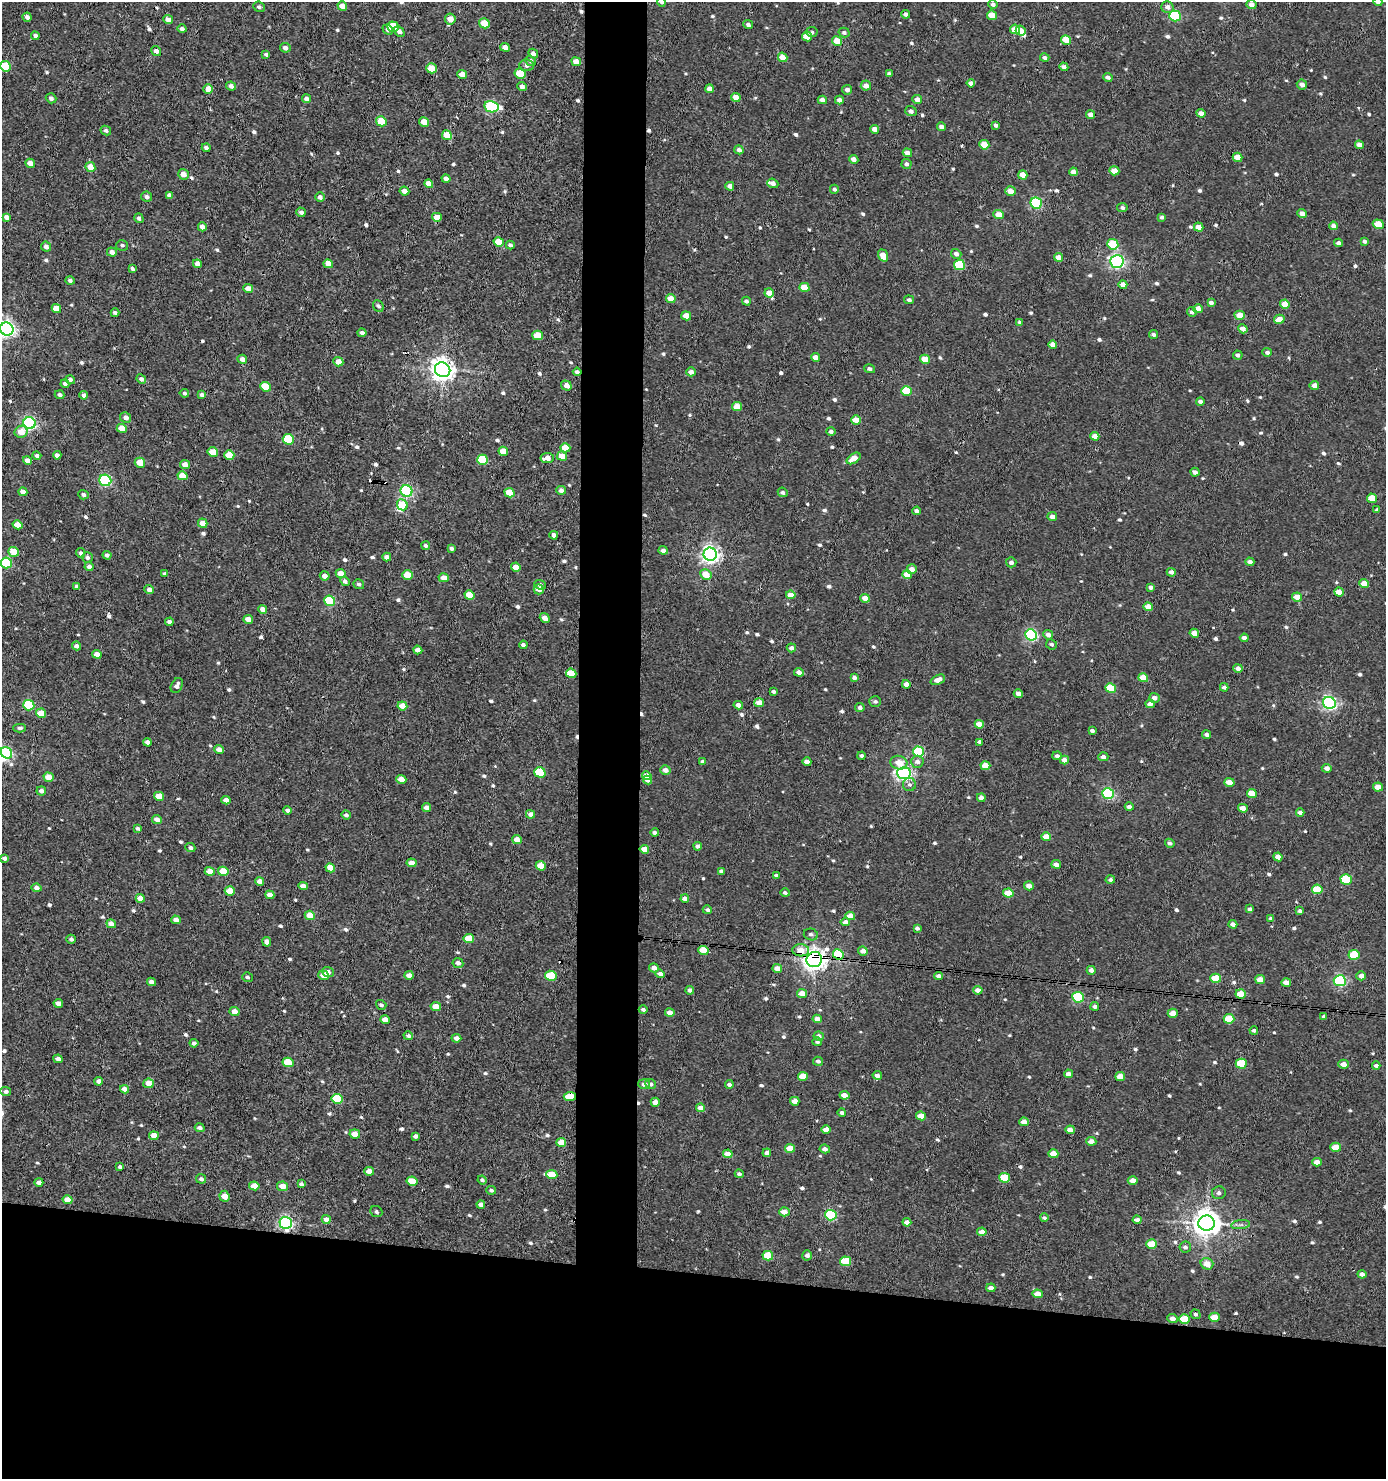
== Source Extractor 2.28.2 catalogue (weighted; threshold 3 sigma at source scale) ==
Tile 8 of 3 x 3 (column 2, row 3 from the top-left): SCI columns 1585-2968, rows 1-1477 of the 4454 x 4431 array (HDU 1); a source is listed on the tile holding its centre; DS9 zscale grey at full resolution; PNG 1388 x 1481 px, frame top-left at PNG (2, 2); each listed source drawn as its Kron ellipse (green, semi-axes under 4 px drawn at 4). Shown black and unused: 18% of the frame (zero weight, under 3 of 4 exposures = <1% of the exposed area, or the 3 px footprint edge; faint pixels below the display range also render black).
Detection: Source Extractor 2.28.2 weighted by HDU 2 'WHT'; one run over the whole footprint, this tile lists its part. Background 0.00299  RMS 0.0019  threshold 0.00838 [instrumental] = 3 sigma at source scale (4.5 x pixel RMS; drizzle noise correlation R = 1.50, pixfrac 1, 0.05/0.05 arcsec/px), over >= 5 px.
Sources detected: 755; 9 cosmic-ray / hot-pixel residue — neither listed nor drawn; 3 inside a brighter listed object's ellipse — not listed separately; of the other 743, all 500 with FLUX_AUTO >= 0.434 (the completeness limit of this list) listed and drawn (243 fainter detections not listed), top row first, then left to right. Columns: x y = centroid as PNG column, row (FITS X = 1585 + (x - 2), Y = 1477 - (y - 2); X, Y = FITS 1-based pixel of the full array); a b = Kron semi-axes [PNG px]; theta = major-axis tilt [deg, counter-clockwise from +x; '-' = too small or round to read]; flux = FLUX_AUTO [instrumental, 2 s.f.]
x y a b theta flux
661 2 4 4 - 0.5
1378 2 4 4 - 0.81
993 4 5 4 - 0.52
1252 4 5 4 - 1
342 6 5 4 - 1.6
259 7 6 5 - 0.46
1167 7 6 5 - 0.9
906 14 4 4 - 0.73
992 15 5 4 - 3.1
1175 16 6 5 - 17
27 17 4 4 - 0.8
450 19 5 5 - 2
168 20 5 4 - 1.7
484 23 5 5 - 3.5
748 25 5 4 - 0.53
393 27 6 5 - 6.8
182 29 4 4 - 0.6
1015 29 5 4 - 2.5
388 30 6 4 -41 0.75
399 31 6 4 -42 0.77
1021 31 5 4 - 2
812 32 6 5 - 0.49
844 33 5 4 - 0.49
35 36 4 4 - 0.54
807 36 5 4 - 3.2
1066 40 5 4 - 3.5
837 41 5 4 - 3.2
505 47 5 4 - 1.5
285 48 5 4 - 0.8
156 51 5 4 - 0.81
266 54 4 3 - 0.44
533 54 5 4 - 0.75
783 57 5 4 - 2.7
1045 58 5 4 - 0.59
530 61 5 5 - 0.67
576 62 5 4 - 1.5
527 65 7 6 - 0.72
5 66 5 5 - 6.4
1064 67 4 4 - 0.71
432 68 5 4 - 3
889 73 4 3 - 0.5
462 74 5 4 - 1.9
520 74 5 5 - 4.8
1108 77 5 4 - 0.59
971 83 4 4 - 1
1302 84 5 5 - 1
231 86 5 4 - 0.8
866 86 5 5 - 0.97
522 87 5 4 - 0.87
208 89 5 4 - 1.9
709 89 4 4 - 1.2
847 90 5 5 - 0.91
736 97 5 4 - 2
51 98 5 5 - 0.53
307 99 4 4 - 0.77
822 100 4 4 - 1.2
839 100 4 4 - 0.76
917 100 5 4 - 1.1
491 107 7 5 -11 23
911 111 6 5 - 0.63
1201 113 4 4 - 1
1090 115 4 4 - 0.98
381 121 5 5 - 4.8
424 122 5 4 - 2.4
996 125 4 3 - 0.53
941 127 4 4 - 0.85
875 129 4 4 - 1.3
106 130 5 4 - 0.44
447 135 5 4 - 3.5
984 145 5 4 - 3.9
1359 145 5 4 - 1.4
206 148 4 3 - 0.49
739 150 5 4 - 0.87
907 153 5 4 - 1.2
1237 157 5 4 - 2.2
854 159 5 4 - 0.96
30 163 5 4 - 1.8
906 164 5 5 - 0.5
90 167 5 4 - 2.6
1114 171 5 4 - 2.1
1073 172 4 4 - 1.5
183 174 5 5 - 1.4
1023 175 5 4 - 2.1
446 179 4 4 - 0.83
773 183 6 4 -22 0.83
429 184 4 4 - 1.9
730 186 4 4 - 0.96
834 189 4 4 - 0.43
404 191 5 4 - 1.3
1010 191 5 4 - 1.7
169 195 4 4 - 0.59
146 197 5 5 - 0.71
320 197 5 4 - 0.65
1036 203 6 5 - 21
1122 208 5 4 - 0.61
301 212 5 4 - 0.71
999 214 5 4 - 2
1302 214 5 4 - 1.4
6 217 4 4 - 0.8
437 217 5 4 - 2.3
1162 217 4 4 - 0.52
139 218 5 4 - 0.55
1378 224 5 4 - 3.8
1333 226 4 4 - 0.96
202 227 4 4 - 1
1199 227 5 4 - 2.2
1364 241 4 4 - 0.5
499 242 5 4 - 3.5
1338 243 4 4 - 0.73
1113 244 5 5 - 8.1
122 245 6 5 - 0.45
510 245 4 4 - 0.5
46 247 5 4 - 0.82
112 252 5 4 - 0.96
956 254 5 5 - 0.86
883 255 6 4 -70 2.3
1059 257 4 4 - 1.7
1117 261 7 6 - 47
197 264 4 4 - 1.6
328 264 5 4 - 1.9
960 265 5 5 - 11
132 269 4 3 - 0.54
70 280 4 4 - 0.48
1123 285 4 4 - 1.4
804 287 5 4 - 3
248 289 5 4 - 1.9
769 293 5 4 - 1.9
671 298 5 4 - 1.9
909 300 5 4 - 0.57
746 301 4 4 - 0.48
1211 303 4 4 - 0.7
1285 304 5 4 - 2.7
378 306 6 5 - 0.51
56 308 5 4 - 2.8
1198 309 5 4 - 1.7
1192 312 5 4 - 0.52
115 313 4 3 - 0.54
1240 315 5 4 - 2.7
686 316 5 4 - 2.4
1279 319 5 4 - 2.1
1020 322 4 3 - 0.45
7 329 7 6 - 67
1243 329 5 4 - 1
362 333 4 4 - 0.62
538 335 5 4 - 3.8
1153 335 4 4 - 0.44
1053 344 4 4 - 1.5
1267 352 5 4 - 0.53
1238 355 5 4 - 0.61
816 357 4 4 - 1.2
242 359 5 4 - 1.1
925 359 5 4 - 3.3
338 362 5 4 - 1.7
869 369 5 4 - 0.51
443 370 8 7 - 150
577 372 4 4 - 0.69
691 372 5 4 - 0.85
141 379 5 4 - 0.63
70 380 5 4 - 0.53
65 384 4 3 - 0.5
1314 385 5 4 - 1
566 386 5 4 - 1.2
265 387 5 4 - 5.3
907 391 5 5 - 6.6
184 393 5 4 - 0.44
60 395 5 4 - 0.58
84 395 4 4 - 0.83
202 395 4 4 - 0.82
1200 401 4 3 - 0.68
737 407 5 4 - 3.3
126 417 5 5 - 1
856 420 5 4 - 3.2
30 423 6 5 - 36
122 428 5 4 - 2.9
831 431 5 4 - 0.55
21 432 6 6 - 2.3
1095 436 4 4 - 1.6
288 439 6 5 - 8.4
565 448 5 4 - 3
503 451 5 4 - 2.9
213 452 5 4 - 4
57 455 4 4 - 0.75
229 455 5 4 - 3.5
37 456 4 4 - 0.46
562 456 5 4 - 2.5
547 458 7 5 7 1.5
854 458 8 4 35 2.8
27 460 4 4 - 1.1
483 460 5 5 - 10
140 463 5 5 - 3.1
185 465 5 4 - 1.7
1195 472 4 4 - 0.78
182 476 5 4 - 2.8
105 480 6 5 - 25
561 490 5 4 - 0.75
407 491 6 5 - 31
23 492 4 4 - 1.4
783 492 5 4 - 0.48
509 493 5 4 - 3.6
83 495 5 4 - 0.44
1372 498 5 4 - 3.7
402 505 6 5 - 4.8
1377 510 4 4 - 0.47
916 511 4 3 - 0.69
1052 517 5 4 - 1.1
203 523 5 4 - 1.8
18 525 5 4 - 3
554 535 4 4 - 0.84
426 546 4 4 - 0.45
451 548 4 4 - 0.49
663 550 4 4 - 0.85
14 552 5 5 - 3.1
81 553 5 4 - 0.45
710 554 7 6 - 89
107 555 4 4 - 0.62
87 557 5 5 - 0.58
387 557 4 4 - 1.1
1011 562 5 5 - 0.66
1250 562 4 4 - 0.82
6 563 6 5 - 14
89 567 4 4 - 0.77
516 567 5 4 - 1.8
912 569 5 5 - 1.3
1171 572 5 4 - 0.78
165 574 4 3 - 0.48
341 574 5 4 - 2
408 575 5 4 - 3.5
706 575 6 5 - 2.9
907 575 5 4 - 2.4
325 576 5 4 - 1.2
444 578 5 4 - 1.8
345 581 5 4 - 0.68
1364 583 5 4 - 1.9
359 584 5 5 - 0.47
540 585 6 4 -23 0.52
77 586 4 4 - 0.84
1151 587 4 4 - 0.62
149 589 5 4 - 0.78
539 589 5 5 - 1.3
1339 592 5 4 - 2.4
469 595 5 4 - 3.2
791 595 5 4 - 2.3
1297 597 5 4 - 2.1
865 598 5 4 - 2
330 601 5 5 - 13
1148 607 4 4 - 2
263 609 4 4 - 1.3
545 618 5 4 - 1.6
248 619 5 4 - 1.9
169 622 4 4 - 0.94
1194 633 4 4 - 1.9
1031 635 6 5 - 29
1048 635 5 4 - 1
1244 638 4 4 - 0.77
1051 644 6 5 - 0.47
523 645 4 4 - 0.57
76 646 4 4 - 0.71
791 648 4 4 - 0.76
418 650 4 4 - 1.3
97 654 5 4 - 1.8
1238 668 4 4 - 0.91
799 672 5 4 - 0.89
571 673 5 4 - 4.2
854 677 4 4 - 0.75
1143 678 5 4 - 2.8
938 680 8 4 24 1.4
906 684 4 4 - 1.2
177 686 8 5 62 0.84
1224 687 4 4 - 0.62
1111 688 5 4 - 6.3
773 691 4 3 - 0.47
1018 694 4 4 - 1.5
1154 698 5 5 - 1
875 701 6 5 - 0.44
759 703 5 4 - 1.9
1329 703 6 6 - 49
1150 704 4 4 - 0.8
29 705 5 5 - 11
738 705 4 4 - 0.99
402 706 5 4 - 2.2
860 707 5 4 - 0.66
41 713 5 4 - 3.5
979 724 5 4 - 2.2
20 728 6 4 1 0.47
1092 731 4 3 - 0.53
1207 735 4 3 - 0.69
148 742 4 4 - 0.9
979 742 4 4 - 0.5
219 750 4 4 - 1.4
918 752 5 5 - 15
7 753 6 5 - 14
861 756 4 3 - 0.57
1057 756 5 4 - 0.65
1103 757 5 4 - 0.84
1064 760 4 4 - 1.3
703 761 4 3 - 0.55
807 762 4 4 - 0.96
917 762 6 6 - 0.98
899 763 8 7 - 2.3
985 766 5 4 - 3.2
1327 768 5 4 - 0.89
665 770 5 4 - 1.1
540 772 5 5 - 11
904 773 7 6 - 57
647 776 5 4 - 1.8
49 777 5 4 - 3.1
401 779 5 4 - 1.9
647 780 4 4 - 0.99
1229 782 5 4 - 1.7
909 784 6 6 - 0.54
1378 787 5 4 - 2.6
41 791 5 4 - 0.94
1108 793 6 5 - 24
1252 793 5 4 - 4.1
159 796 5 4 - 3.5
981 798 4 4 - 1
226 800 4 4 - 1.4
1129 807 4 4 - 0.76
427 808 4 4 - 1.1
1243 808 5 4 - 1.8
287 810 4 4 - 0.65
1300 812 4 4 - 0.75
530 814 5 4 - 0.94
346 815 5 4 - 0.55
157 819 5 4 - 1.1
138 828 4 3 - 0.44
655 833 4 4 - 0.77
1046 837 5 4 - 2.3
517 840 5 4 - 1.9
1170 843 5 4 - 0.57
698 846 4 4 - 0.7
190 848 5 4 - 0.49
644 849 5 4 - 2.2
1278 857 4 4 - 2.1
5 858 4 3 - 0.52
411 863 5 4 - 1.4
1056 864 5 4 - 1.2
541 866 5 4 - 3.6
330 868 5 4 - 2.7
210 871 5 4 - 2.4
223 871 5 4 - 4.1
721 871 4 4 - 0.53
776 875 4 3 - 0.56
1346 879 5 5 - 9.8
1110 880 5 4 - 0.51
260 881 4 4 - 1.4
303 886 5 4 - 1.6
1029 886 5 4 - 1.3
37 888 5 4 - 0.82
1317 889 5 4 - 5.5
230 891 5 4 - 3
785 893 5 4 - 0.46
1008 893 5 4 - 4.6
270 895 4 4 - 1.4
140 898 5 4 - 2.6
685 899 4 4 - 1.2
1250 909 4 4 - 0.51
707 910 4 4 - 0.53
1300 911 3 3 - 0.5
310 915 5 4 - 2.8
850 916 5 4 - 2.1
1271 918 4 3 - 0.49
176 920 5 4 - 1
845 922 4 4 - 1
111 924 5 4 - 1.1
1233 924 4 4 - 0.86
917 928 4 4 - 0.57
811 934 7 6 - 0.56
469 938 5 4 - 4.4
71 939 4 4 - 0.56
267 942 5 4 - 0.75
703 950 5 4 - 4.2
801 950 8 6 -4 2.4
863 951 5 4 - 1.1
838 954 5 5 - 7.6
1354 955 5 5 - 7.9
814 959 8 7 - 160
458 963 5 5 - 0.87
654 968 5 4 - 1.1
777 968 5 4 - 1.6
1091 970 4 4 - 0.78
328 972 6 5 - 0.96
660 974 4 4 - 0.9
324 975 5 5 - 1.8
409 975 4 4 - 1.3
551 976 6 5 - 7.9
939 976 4 4 - 0.95
1361 976 5 4 - 1
247 977 5 4 - 0.48
1215 978 5 4 - 5.3
1260 979 5 4 - 2.1
1340 981 6 5 - 28
151 982 4 4 - 1.1
1286 983 5 4 - 1.3
690 990 4 4 - 0.67
978 990 5 4 - 1.3
802 993 5 4 - 2.1
1241 994 5 4 - 3.3
1078 997 6 5 - 15
58 1003 5 4 - 1.1
381 1005 5 4 - 0.53
1095 1006 4 4 - 0.51
436 1007 5 4 - 2.2
643 1010 4 4 - 0.48
235 1012 5 4 - 1.7
670 1013 5 4 - 1.6
1173 1013 5 4 - 2.4
1324 1017 4 3 - 0.54
385 1019 5 4 - 1.6
817 1019 5 4 - 1.4
1229 1019 5 4 - 5.4
1254 1030 4 4 - 0.46
408 1036 5 4 - 0.59
819 1036 5 4 - 0.93
456 1038 5 4 - 0.93
817 1042 5 4 - 0.46
194 1043 4 4 - 0.58
58 1059 5 4 - 0.78
818 1061 5 4 - 0.54
288 1062 5 4 - 4.8
1241 1064 5 5 - 6.4
1343 1064 5 4 - 1.4
1376 1066 4 3 - 0.54
1068 1074 4 4 - 0.9
877 1075 4 4 - 0.88
803 1076 5 4 - 3.6
1120 1076 5 4 - 3.1
99 1081 4 4 - 0.96
148 1083 5 5 - 2.2
644 1084 6 5 - 0.8
651 1084 5 4 - 0.59
729 1084 4 3 - 0.55
125 1089 4 4 - 1.2
6 1091 5 4 - 0.52
844 1095 5 4 - 1.7
570 1097 6 4 2 4.2
337 1099 5 5 - 11
795 1101 5 4 - 1.8
655 1102 4 4 - 1.4
700 1108 4 4 - 1.5
842 1113 4 4 - 0.49
921 1116 5 4 - 2.5
1024 1122 5 4 - 2.1
200 1128 5 4 - 0.74
826 1130 5 4 - 1.5
1070 1130 5 4 - 1.9
355 1134 5 4 - 2
154 1136 5 4 - 2.2
415 1136 4 4 - 0.54
1091 1141 5 4 - 1.3
561 1142 5 4 - 2.7
1335 1147 5 4 - 3.4
790 1148 5 4 - 2.8
825 1149 5 4 - 0.79
767 1153 4 4 - 0.65
728 1154 5 4 - 2.5
1053 1154 5 4 - 2.8
1317 1162 5 4 - 1.8
120 1167 4 3 - 0.5
369 1171 5 4 - 1.7
739 1174 4 4 - 0.58
552 1175 5 4 - 3.8
1005 1178 5 4 - 6.8
201 1179 5 4 - 0.49
482 1180 5 4 - 0.45
412 1181 5 4 - 3.6
1133 1181 5 4 - 1.7
39 1182 4 4 - 0.78
301 1184 4 4 - 0.57
254 1186 5 4 - 2.5
283 1186 5 4 - 2.3
491 1190 5 4 - 0.51
1219 1193 7 6 - 0.57
224 1196 5 5 - 2.3
68 1200 5 4 - 2.3
481 1205 4 4 - 1.1
376 1212 6 5 - 0.46
784 1212 5 4 - 1.9
831 1215 5 5 - 18
1044 1218 4 3 - 0.48
326 1219 5 4 - 1.2
1137 1220 4 4 - 0.8
907 1222 4 4 - 1.3
286 1223 6 6 - 40
1207 1223 8 7 - 240
1241 1225 9 4 8 0.56
982 1232 5 4 - 1.4
1152 1244 5 4 - 4.5
1185 1247 6 5 - 0.53
807 1255 5 5 - 0.62
768 1256 5 4 - 5.6
845 1261 5 5 - 7.4
1207 1264 6 5 - 2
1362 1274 4 4 - 0.78
991 1288 4 4 - 0.96
1038 1294 5 4 - 2
1196 1314 5 4 - 0.43
1214 1317 5 4 - 3.4
1172 1319 5 4 - 0.86
1184 1319 5 5 - 6.3
Overlapping masked pixels (flux is a lower limit): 12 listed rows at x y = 906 14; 90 167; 1123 285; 577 372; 29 705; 176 920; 801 950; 838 954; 814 959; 570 1097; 286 1223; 1207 1223
Isophote crosses this tile's border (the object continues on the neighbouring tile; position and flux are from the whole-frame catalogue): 5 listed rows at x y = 661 2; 1378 2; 5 66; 7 329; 6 563